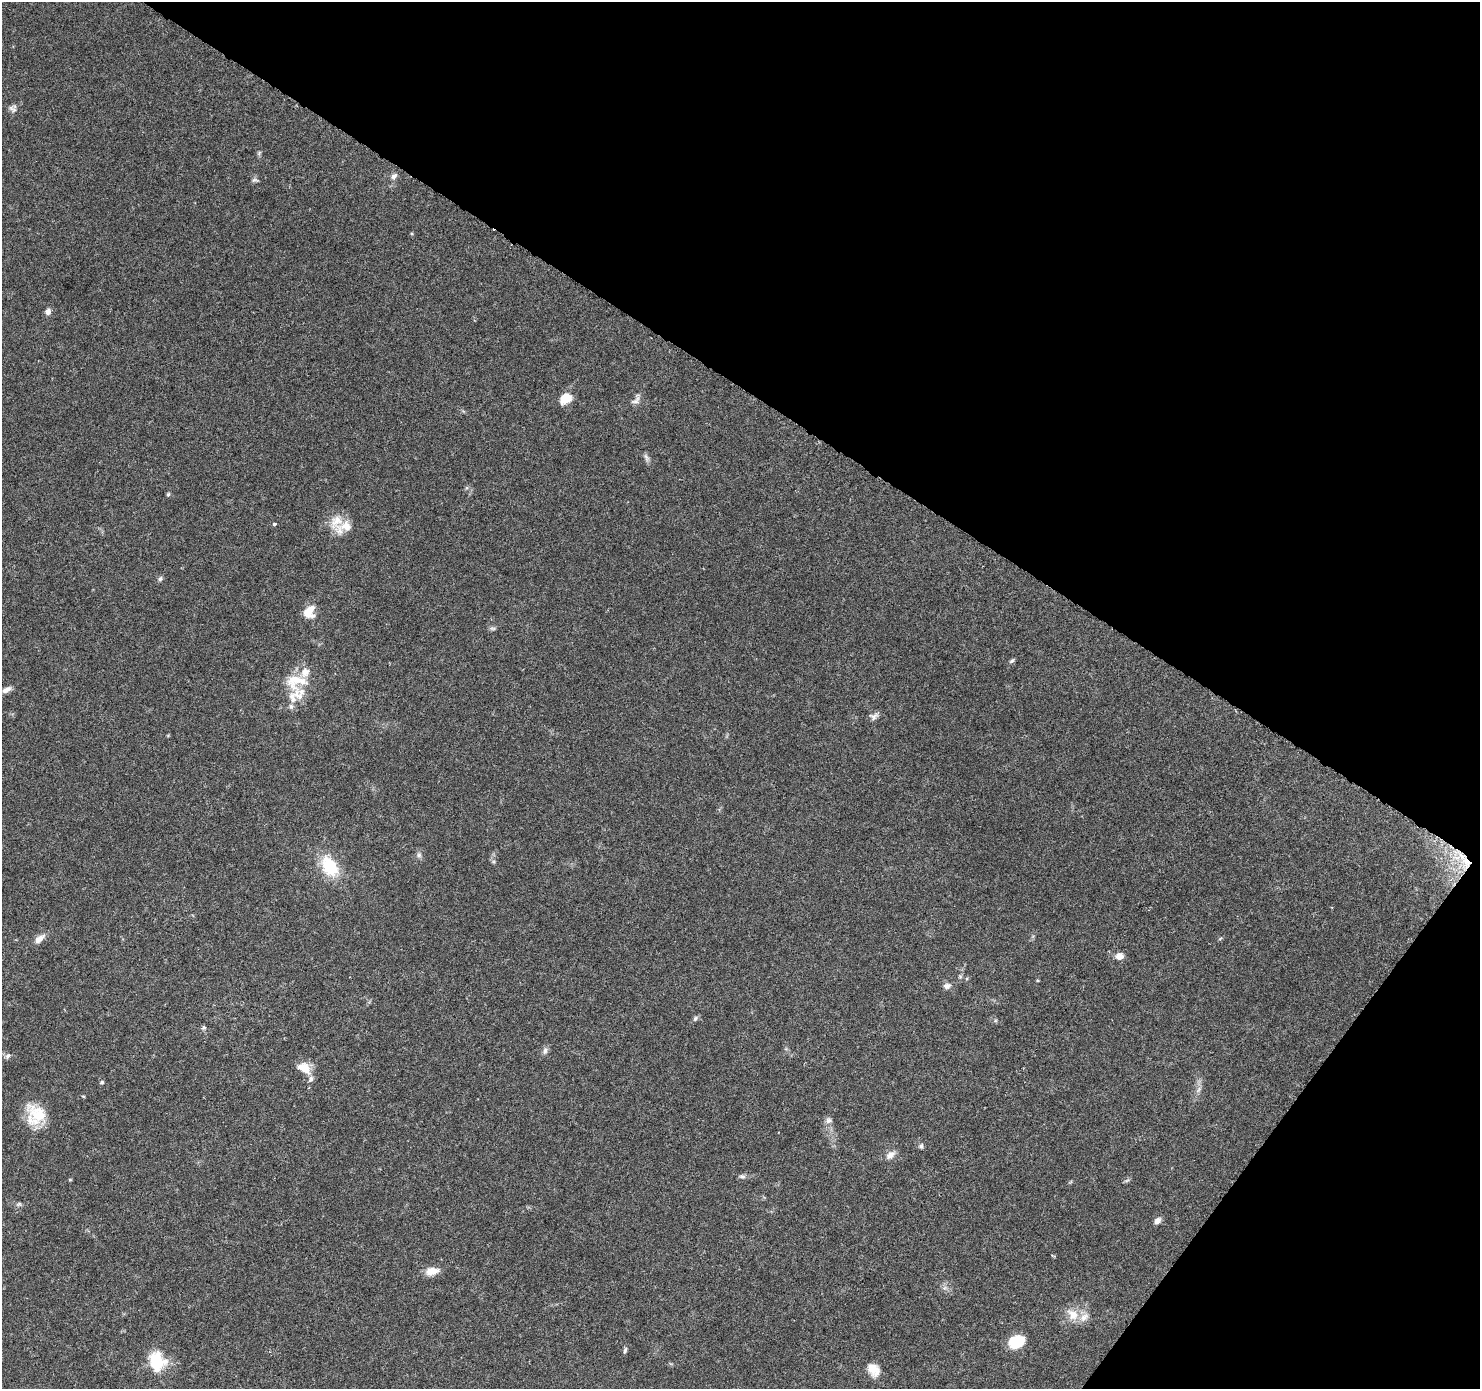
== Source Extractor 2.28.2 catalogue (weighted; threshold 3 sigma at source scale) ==
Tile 8 of 4 x 4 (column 4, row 2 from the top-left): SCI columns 4453-5930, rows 3031-4417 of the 5937 x 5994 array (HDU 1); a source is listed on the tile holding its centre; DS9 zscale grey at full resolution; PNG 1482 x 1391 px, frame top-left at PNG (2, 2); no overlay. Shown black and unused: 33% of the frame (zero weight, under 3 of 6 exposures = <1% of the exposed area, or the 3 px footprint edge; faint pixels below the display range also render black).
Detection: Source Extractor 2.28.2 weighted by HDU 2 'WHT'; one run over the whole footprint, this tile lists its part. Background 0.0521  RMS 0.0025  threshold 0.0104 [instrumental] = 3 sigma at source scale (4.09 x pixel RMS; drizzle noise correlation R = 1.36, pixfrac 0.8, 0.0396/0.0396 arcsec/px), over >= 5 px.
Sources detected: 56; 6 inside a brighter listed object's ellipse — not listed separately; the other 50 listed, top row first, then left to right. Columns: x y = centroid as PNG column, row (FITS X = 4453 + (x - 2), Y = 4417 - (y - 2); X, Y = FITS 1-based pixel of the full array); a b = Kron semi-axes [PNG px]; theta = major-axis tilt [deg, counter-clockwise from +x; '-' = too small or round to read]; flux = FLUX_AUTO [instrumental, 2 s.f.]
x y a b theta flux
12 109 12 7 -33 0.89
259 153 7 4 54 0.36
394 176 9 6 42 0.85
254 180 8 6 13 0.54
48 312 7 6 - 1.1
565 398 10 8 34 5.5
635 401 16 7 30 1.2
646 457 12 5 -63 0.76
466 488 6 4 71 0.32
168 494 6 4 72 0.37
336 521 23 14 53 3.9
274 524 4 3 - 0.55
160 579 7 5 58 0.51
309 612 15 12 67 3.6
493 628 9 4 0 0.49
1012 661 7 4 44 0.46
296 681 31 21 5 7.5
6 690 12 6 29 1.2
291 706 8 6 -89 0.66
874 716 12 9 8 1.1
419 855 7 7 - 0.7
1466 862 19 11 -54 5.2
329 866 26 17 -57 9.7
39 939 15 7 39 1.6
1120 956 9 8 - 1.6
1037 980 4 3 - 0.26
947 986 11 8 1 1.1
695 1018 7 6 - 0.6
204 1027 6 5 - 0.4
545 1051 10 6 73 0.81
8 1056 8 5 52 0.57
304 1068 18 11 -31 3.4
102 1082 6 5 - 0.41
1198 1090 10 4 60 0.72
83 1096 5 3 - 0.23
38 1114 35 19 -41 7.6
829 1120 9 8 - 0.92
921 1146 7 6 - 0.53
890 1155 13 8 39 1.6
742 1176 9 6 -9 0.66
70 1180 4 4 - 0.23
19 1204 8 5 14 0.51
1157 1221 8 6 43 1.3
1054 1256 6 3 -26 0.22
432 1271 14 8 9 3.1
1073 1314 18 13 -46 3.4
1016 1342 15 11 23 8.2
625 1350 9 4 73 0.52
157 1361 27 22 -73 7.8
873 1369 17 12 -51 3.3
Overlapping masked pixels (flux is a lower limit): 1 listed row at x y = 1466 862